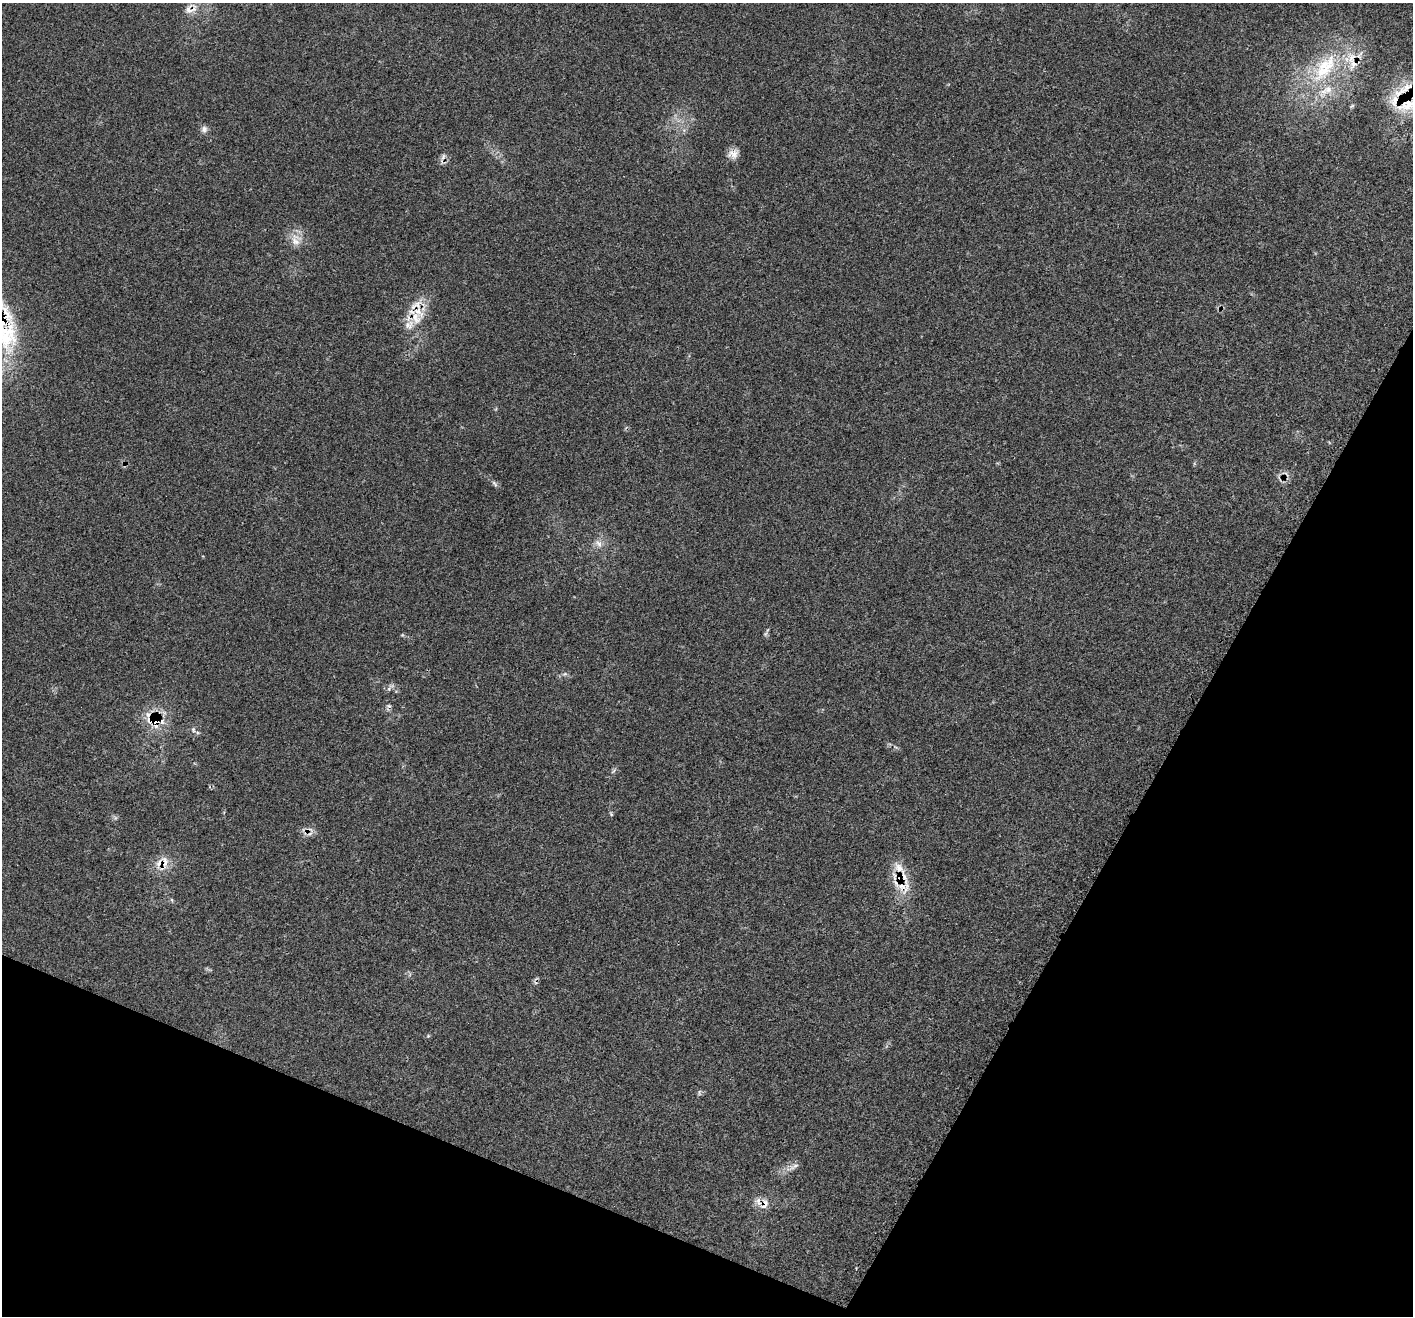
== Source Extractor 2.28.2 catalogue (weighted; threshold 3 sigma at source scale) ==
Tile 15 of 4 x 4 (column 3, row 4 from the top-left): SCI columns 2850-4260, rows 306-1619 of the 5693 x 5706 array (HDU 1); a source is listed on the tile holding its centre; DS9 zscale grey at full resolution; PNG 1415 x 1318 px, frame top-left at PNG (2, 3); no overlay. Shown black and unused: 24% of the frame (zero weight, under 3 of 4 exposures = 2% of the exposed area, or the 3 px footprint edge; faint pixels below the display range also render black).
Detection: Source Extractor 2.28.2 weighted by HDU 2 'WHT'; one run over the whole footprint, this tile lists its part. Background 0.0705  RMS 0.0055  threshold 0.0249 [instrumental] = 3 sigma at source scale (4.5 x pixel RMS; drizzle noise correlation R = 1.50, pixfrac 1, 0.05/0.05 arcsec/px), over >= 5 px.
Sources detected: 40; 2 cosmic-ray / hot-pixel residue — not listed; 11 inside a brighter listed object's ellipse — not listed separately; the other 27 listed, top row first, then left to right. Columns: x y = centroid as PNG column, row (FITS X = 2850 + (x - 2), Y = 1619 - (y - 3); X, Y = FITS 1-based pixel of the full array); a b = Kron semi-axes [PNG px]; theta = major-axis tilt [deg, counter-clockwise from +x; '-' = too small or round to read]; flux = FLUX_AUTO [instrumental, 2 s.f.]
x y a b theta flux
192 9 21 8 48 5.4
1324 68 50 26 55 46
1407 105 36 18 14 22
1352 106 8 3 45 0.67
204 129 9 8 - 2.2
733 154 15 11 17 4.1
443 157 11 4 64 1.8
295 241 15 9 -28 4.7
416 318 19 14 -76 11
495 484 11 4 -46 1.4
598 543 13 6 -38 2.7
765 634 6 4 46 0.9
565 674 6 5 - 1
389 689 6 5 - 1
389 706 6 4 -18 0.8
148 714 9 8 - 3
155 719 7 7 - 24
193 730 7 4 -89 0.92
613 771 8 3 45 0.81
611 814 6 4 -72 0.61
165 861 17 10 -84 5.8
899 868 21 10 -43 6.8
903 887 23 18 -13 12
172 900 6 4 -71 0.64
428 1036 6 4 18 0.58
794 1167 18 5 30 2.8
764 1204 17 10 65 4.6
Overlapping masked pixels (flux is a lower limit): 11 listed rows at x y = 192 9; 1324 68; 1407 105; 443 157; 416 318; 148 714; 155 719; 165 861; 899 868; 903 887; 764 1204
Isophote crosses this tile's border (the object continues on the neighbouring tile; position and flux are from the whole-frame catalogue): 1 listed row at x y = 1407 105